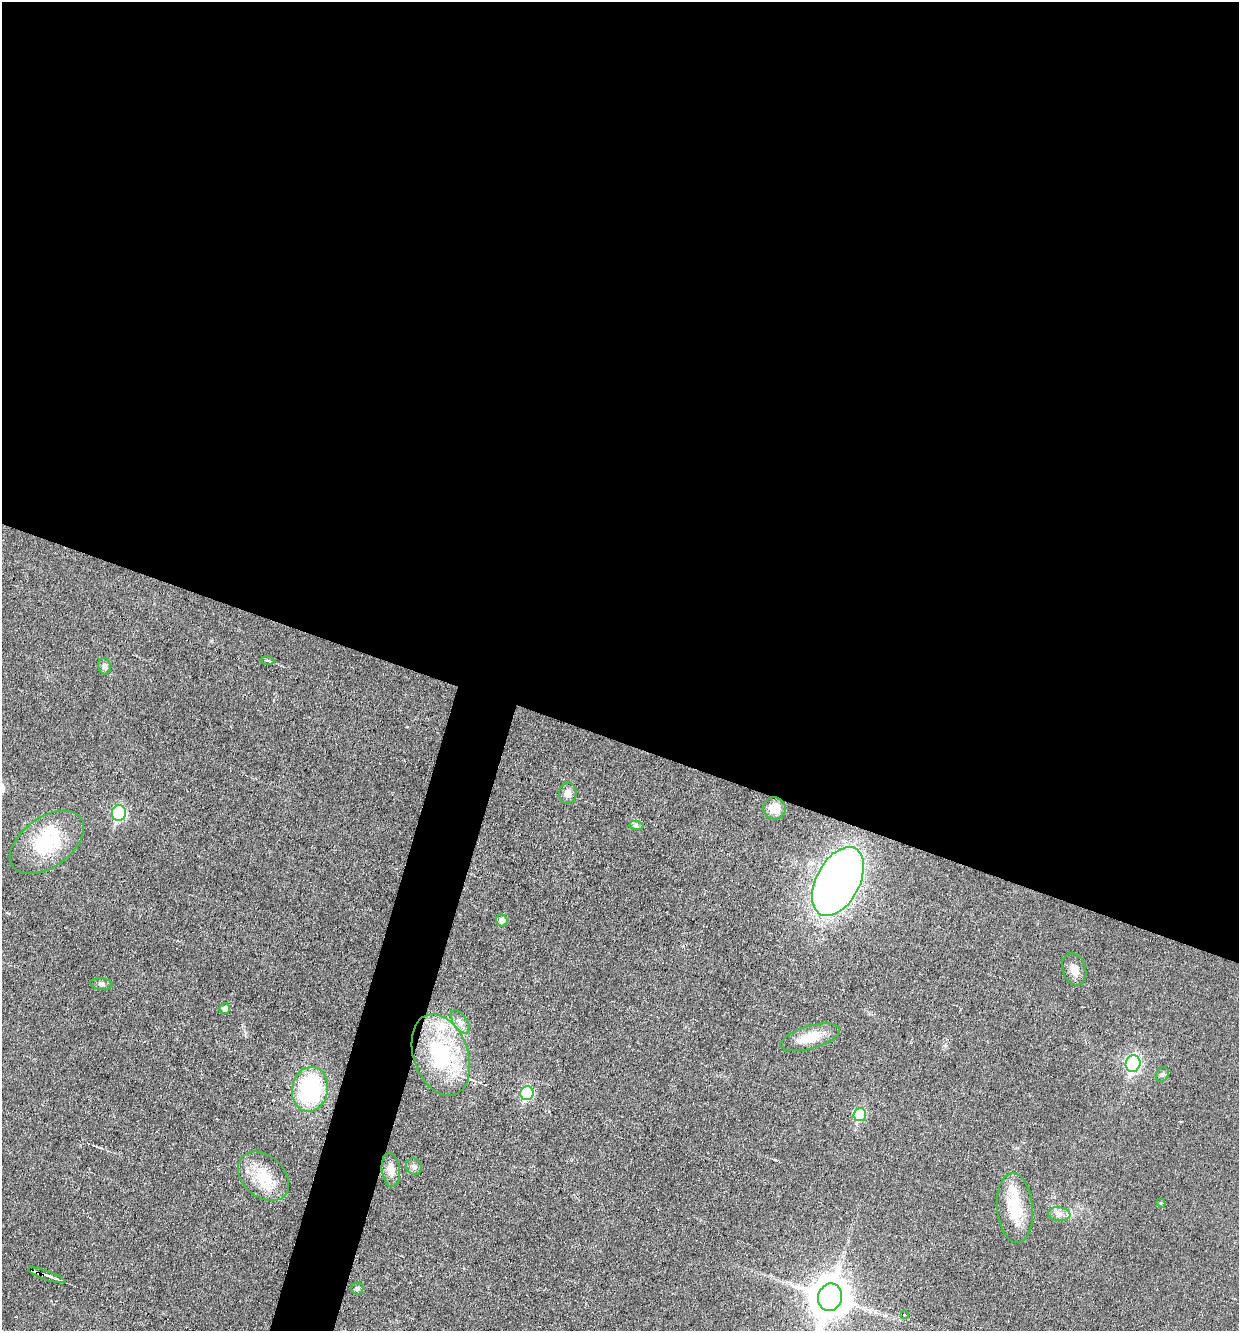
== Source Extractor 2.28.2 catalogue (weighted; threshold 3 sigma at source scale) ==
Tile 3 of 4 x 4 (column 3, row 1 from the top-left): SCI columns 2733-3969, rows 3989-5317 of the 5333 x 5318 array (HDU 1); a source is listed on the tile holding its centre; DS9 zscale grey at full resolution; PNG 1241 x 1333 px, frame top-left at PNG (2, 2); each listed source drawn as its Kron ellipse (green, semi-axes under 4 px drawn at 4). Shown black and unused: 58% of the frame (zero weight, under 3 of 6 exposures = <1% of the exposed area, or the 3 px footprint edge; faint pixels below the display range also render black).
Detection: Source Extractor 2.28.2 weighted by HDU 2 'WHT'; one run over the whole footprint, this tile lists its part. Background 0.0321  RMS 0.0039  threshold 0.0159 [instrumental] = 3 sigma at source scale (4.09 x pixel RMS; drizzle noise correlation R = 1.36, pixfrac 0.8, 0.05/0.05 arcsec/px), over >= 5 px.
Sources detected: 33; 1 cosmic-ray / hot-pixel residue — neither listed nor drawn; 2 inside a brighter listed object's ellipse — not listed separately; the other 30 listed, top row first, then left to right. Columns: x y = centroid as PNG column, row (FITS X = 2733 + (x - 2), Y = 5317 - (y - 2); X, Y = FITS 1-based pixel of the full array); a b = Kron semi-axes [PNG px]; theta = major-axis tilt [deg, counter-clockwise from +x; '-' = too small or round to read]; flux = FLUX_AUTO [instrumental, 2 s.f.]
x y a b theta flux
267 661 7 3 -3 0.61
104 666 8 6 -76 1.2
568 793 11 9 84 2.2
774 808 11 11 - 4.7
119 813 8 7 - 40
636 826 7 4 -1 0.72
47 842 42 25 36 23
838 881 37 21 62 260
502 920 6 5 - 2
1074 969 17 11 -71 3.3
101 984 11 6 -6 1
225 1009 5 5 - 2
460 1022 13 7 -55 2
810 1037 31 11 16 7.6
441 1055 42 27 -71 36
1133 1064 8 7 - 76
1162 1075 7 6 - 0.85
310 1089 22 18 80 39
527 1093 7 6 - 31
860 1115 6 6 - 24
414 1166 9 7 -47 1.2
391 1170 17 9 -83 3.7
263 1176 29 20 -41 12
1161 1203 4 3 - 0.34
1015 1208 35 17 -85 15
1059 1214 11 6 -7 2.1
47 1275 20 4 -19 2.4
357 1289 6 6 - 0.76
830 1297 14 12 72 1000
904 1315 3 3 - 0.65
Overlapping masked pixels (flux is a lower limit): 1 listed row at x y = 47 1275
Isophote crosses this tile's border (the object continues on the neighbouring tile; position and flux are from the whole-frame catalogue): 1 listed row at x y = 830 1297
Unlisted compact peaks at least as high as the median listed source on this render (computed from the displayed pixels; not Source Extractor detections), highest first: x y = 775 1160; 945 1046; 211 641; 101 1148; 407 727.